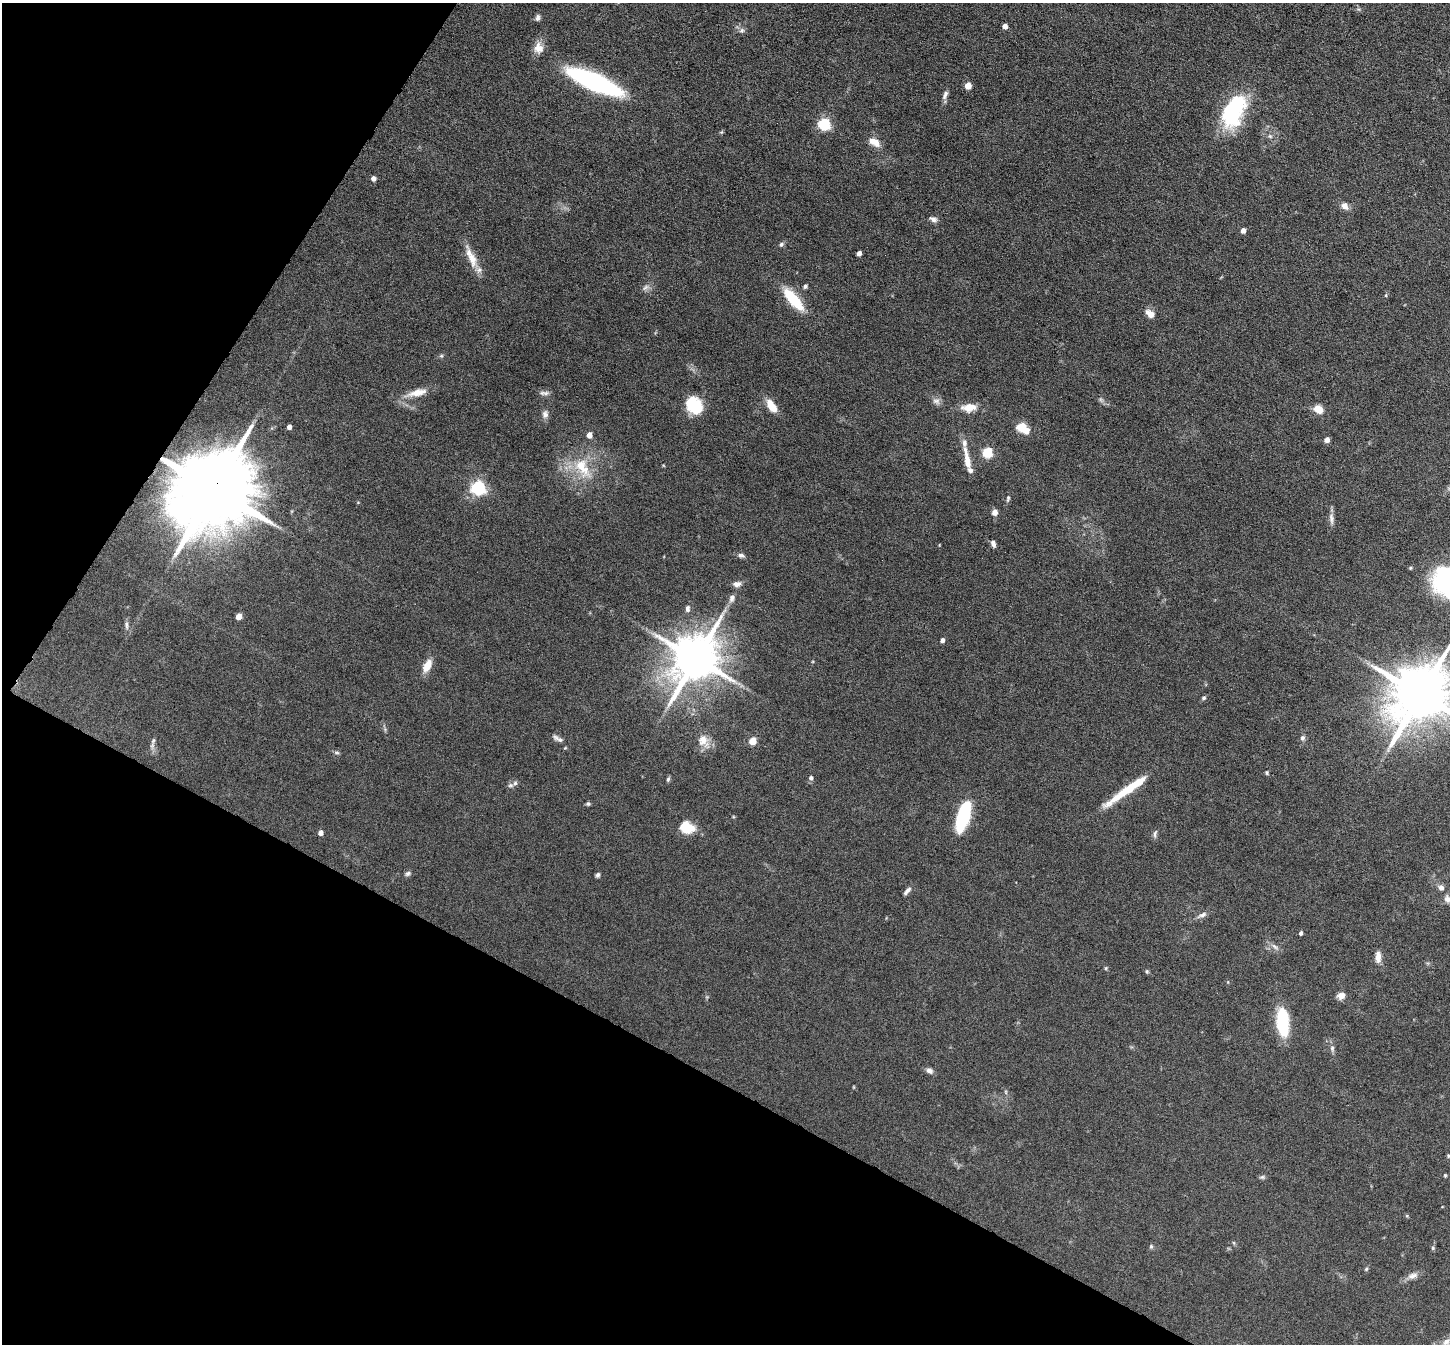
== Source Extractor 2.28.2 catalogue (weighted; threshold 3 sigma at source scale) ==
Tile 9 of 4 x 4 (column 1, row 3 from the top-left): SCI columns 1-1448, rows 1490-2831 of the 5791 x 5800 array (HDU 1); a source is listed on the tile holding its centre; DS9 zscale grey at full resolution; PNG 1452 x 1346 px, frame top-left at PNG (2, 3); no overlay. Shown black and unused: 28% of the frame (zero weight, under 6 of 12 exposures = <1% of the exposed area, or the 3 px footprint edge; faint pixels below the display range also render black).
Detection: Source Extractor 2.28.2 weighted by HDU 2 'WHT'; one run over the whole footprint, this tile lists its part. Background 0.102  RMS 0.0046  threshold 0.0189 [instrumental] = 3 sigma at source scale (4.09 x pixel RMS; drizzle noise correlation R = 1.36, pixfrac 0.8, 0.05/0.05 arcsec/px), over >= 5 px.
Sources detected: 106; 3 inside a brighter object's white glare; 1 long thin detection or spike segment (spike, bleed or trail) — not listed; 5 inside a brighter listed object's ellipse — not listed separately; the other 97 listed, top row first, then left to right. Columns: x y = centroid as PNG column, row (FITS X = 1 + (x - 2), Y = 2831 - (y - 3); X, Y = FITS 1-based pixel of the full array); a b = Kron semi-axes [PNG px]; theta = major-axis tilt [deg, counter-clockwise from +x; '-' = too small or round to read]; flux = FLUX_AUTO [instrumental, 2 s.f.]
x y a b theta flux
538 18 8 5 82 1.2
1005 26 4 4 - 2.8
742 30 7 7 - 1.2
539 48 15 13 89 3.8
594 82 41 11 -24 93
968 86 5 5 - 6.6
945 95 13 6 70 1.6
1235 103 41 22 -80 26
824 124 6 6 - 44
1270 136 7 5 -44 0.91
874 142 16 8 -30 3.9
373 178 5 4 - 1.8
1344 206 10 8 -56 2.4
933 219 10 6 -30 1.5
1243 231 5 4 - 1.8
781 244 7 5 38 0.95
859 253 4 4 - 2.2
472 258 25 11 -72 6.4
805 286 6 5 - 0.84
645 287 10 6 44 1.4
1386 295 5 3 - 0.42
793 299 34 11 -49 14
1150 314 11 7 -38 3
441 356 6 4 18 0.59
417 393 28 9 13 5.6
544 393 13 5 0 1.4
936 401 11 7 -14 1.8
694 405 17 13 -49 18
772 406 16 8 -55 6.3
969 407 13 7 4 6.8
1318 409 9 8 - 5.1
545 414 10 8 83 1.9
289 427 4 4 - 1.7
1022 427 7 7 - 8.8
589 435 5 4 - 3.8
1327 440 4 4 - 2.9
987 452 5 5 - 26
967 459 30 7 -80 6.1
582 467 32 17 -60 14
478 488 6 6 - 88
213 489 22 17 49 7400
1008 498 7 4 80 0.71
995 512 6 5 - 2.4
1331 519 17 5 -83 1.9
993 544 8 5 -72 1.3
741 555 9 6 -17 1.3
1447 583 33 24 -60 60
737 584 10 7 7 1.9
732 598 11 7 72 1.8
687 609 9 6 84 1.3
239 616 5 4 - 4.4
126 625 11 5 -83 1.3
942 640 4 4 - 1.5
695 659 14 12 55 2000
427 666 14 7 64 5.6
1420 694 17 14 49 2900
1204 698 6 5 - 0.79
1302 738 7 7 - 1.1
558 739 16 6 -30 1.7
153 740 9 5 63 0.97
703 741 17 14 -74 5.3
753 741 5 5 - 9.2
337 753 6 4 -18 0.66
1267 773 6 4 -62 0.58
811 778 6 5 - 1.2
668 779 6 5 - 0.7
1139 782 13 8 21 3.6
510 785 7 5 0 1
588 804 5 5 - 0.71
965 812 26 11 77 25
687 828 16 12 -14 9.1
320 833 4 4 - 2.2
1155 834 11 5 75 1.1
408 873 8 5 32 0.99
598 875 6 5 - 0.89
1441 888 7 6 - 1.7
907 891 12 5 46 1.6
1447 899 10 8 -70 2.1
1202 915 14 6 23 1.8
1301 933 4 4 - 1
1275 947 11 5 -44 1.4
1378 957 13 6 88 3.1
1106 968 6 4 89 0.47
1147 971 5 5 - 0.57
1341 996 9 7 15 2.5
1282 1022 25 11 -85 25
1332 1048 7 6 - 1
929 1071 9 6 -29 1.6
1006 1092 6 4 -72 0.57
1449 1156 5 4 - 0.48
1445 1175 4 4 - 0.43
1262 1177 7 5 1 0.78
1151 1246 6 5 - 0.64
1433 1248 5 5 - 0.62
1366 1269 5 4 - 0.52
1413 1276 15 7 18 2.4
1446 1342 13 10 69 3.1
Overlapping masked pixels (flux is a lower limit): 1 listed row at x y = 213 489
Isophote crosses this tile's border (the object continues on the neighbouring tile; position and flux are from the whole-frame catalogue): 5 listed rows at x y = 1447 583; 1420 694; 1447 899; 1449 1156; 1446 1342